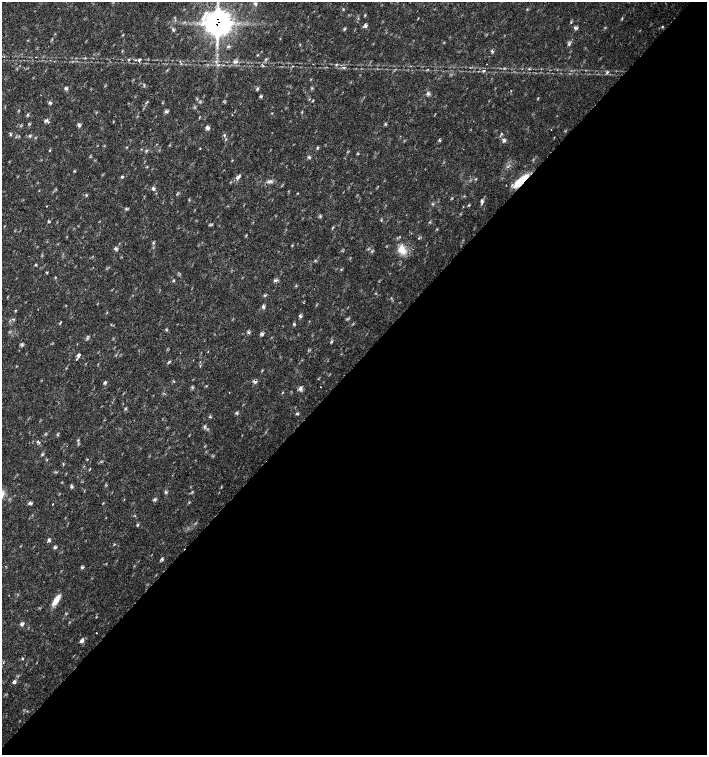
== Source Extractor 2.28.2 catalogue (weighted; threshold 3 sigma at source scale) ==
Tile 12 of 4 x 4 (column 4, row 3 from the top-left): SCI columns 4454-5862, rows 1507-3012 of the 6023 x 6029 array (HDU 1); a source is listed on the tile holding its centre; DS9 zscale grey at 2 x 2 block average (1 PNG px = mean of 2 x 2 image px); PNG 709 x 757 px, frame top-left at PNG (2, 2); no overlay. Shown black and unused: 52% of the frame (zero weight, under 2 of 3 exposures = <1% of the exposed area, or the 3 px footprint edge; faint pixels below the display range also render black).
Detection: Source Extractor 2.28.2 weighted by HDU 2 'WHT'; one run over the whole footprint, this tile lists its part. Background 0.018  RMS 0.0031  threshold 0.0141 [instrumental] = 3 sigma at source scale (4.5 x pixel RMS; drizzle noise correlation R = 1.50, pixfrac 1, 0.0396/0.0396 arcsec/px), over >= 5 px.
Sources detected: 117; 2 inside a brighter listed object's ellipse — not listed separately; the other 115 listed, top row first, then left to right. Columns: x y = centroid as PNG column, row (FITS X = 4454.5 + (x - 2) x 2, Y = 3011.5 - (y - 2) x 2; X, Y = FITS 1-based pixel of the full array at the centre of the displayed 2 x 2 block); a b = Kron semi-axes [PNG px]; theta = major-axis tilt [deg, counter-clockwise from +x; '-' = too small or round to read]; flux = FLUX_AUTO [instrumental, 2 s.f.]
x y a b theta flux
255 4 6 3 -24 1.3
365 15 3 2 - 0.61
218 23 10 10 - 400
365 26 5 4 - 2
662 27 3 2 - 0.62
575 28 6 3 -25 1.4
344 29 4 3 - 0.85
173 30 6 2 -41 1.1
123 35 3 2 - 0.41
569 44 5 3 - 1.3
122 51 4 2 - 0.41
492 51 4 3 - 0.92
257 55 3 2 - 0.52
129 60 3 3 - 0.66
139 60 5 3 - 1.3
180 62 3 2 - 0.63
235 62 7 4 10 2.2
336 64 4 3 - 0.77
218 65 3 2 - 0.6
293 66 3 2 - 0.4
344 67 4 2 - 0.83
484 70 4 3 - 0.93
607 72 4 3 - 1.2
66 88 6 3 -33 1.3
257 89 4 3 - 1
428 94 6 4 -38 1.7
261 96 5 3 - 0.88
538 98 5 2 - 0.47
313 100 4 2 - 0.51
50 102 6 3 -23 1.1
166 111 6 3 -1 1.4
272 113 3 2 - 0.39
27 115 4 3 - 0.83
232 115 2 2 - 0.36
46 120 6 3 -10 1.3
79 125 6 3 -23 1.2
207 128 6 4 -22 1.9
11 134 4 3 - 0.82
501 134 3 3 - 0.71
224 135 4 2 - 0.89
30 136 3 2 - 0.7
439 140 4 3 - 0.84
504 140 5 5 - 1.7
200 148 3 2 - 0.31
50 150 3 2 - 0.48
146 151 3 2 - 0.61
358 153 3 3 - 0.6
308 157 4 2 - 0.6
122 176 3 3 - 1.1
239 176 6 4 56 1.8
476 179 3 2 - 0.48
268 181 5 4 - 1.7
521 181 20 6 41 17
506 185 2 2 - 0.29
153 188 6 4 -37 1.5
452 198 3 2 - 0.44
482 202 9 4 -83 1.8
432 204 4 3 - 0.75
468 205 4 2 - 0.5
47 206 2 2 - 0.71
126 209 4 2 - 0.72
49 222 5 2 - 0.59
332 228 5 2 - 0.73
419 238 3 2 - 0.6
116 249 7 3 -35 1.4
402 250 15 10 -67 9.2
35 265 3 3 - 0.62
47 272 3 2 - 0.61
55 277 3 2 - 0.46
275 280 7 3 -9 1.5
174 281 3 2 - 0.59
263 307 5 3 - 1.6
16 310 3 2 - 0.49
300 316 5 3 - 1.2
60 322 4 2 - 0.57
294 324 3 3 - 0.85
249 332 3 2 - 0.7
262 334 5 4 - 1.5
87 338 4 2 - 0.8
22 344 5 3 - 1.2
78 356 5 3 - 1.5
76 359 3 2 - 0.57
169 362 5 2 - 0.8
255 381 5 3 - 1.9
105 383 5 3 - 1.1
320 387 2 2 - 0.62
300 388 6 5 - 2.3
229 393 2 2 - 0.56
236 413 6 2 -27 0.84
297 414 6 2 -8 0.89
210 417 3 3 - 0.69
205 426 4 3 - 0.94
78 440 4 2 - 0.49
38 442 5 3 - 1.2
47 460 3 2 - 0.42
101 462 4 2 - 0.65
89 470 3 2 - 0.45
71 486 5 3 - 1.3
221 487 4 2 - 0.48
165 491 3 2 - 0.63
2 493 8 7 - 4.7
154 499 4 3 - 1
30 503 6 3 -2 1.4
53 504 2 2 - 1.6
138 525 5 3 - 0.81
49 540 7 3 -58 1.2
55 547 5 3 - 1.2
162 559 6 3 -53 1.1
81 567 3 2 - 0.8
56 600 14 5 56 7.7
22 624 6 5 - 1.7
96 633 2 2 - 0.29
82 640 6 4 51 2.8
22 658 3 2 - 0.61
14 682 4 4 - 1.9
Overlapping masked pixels (flux is a lower limit): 2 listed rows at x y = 218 23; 521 181
Isophote crosses this tile's border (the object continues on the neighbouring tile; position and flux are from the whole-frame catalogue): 1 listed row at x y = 2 493
Diffuse or blended objects may show on this block-average render without a row.